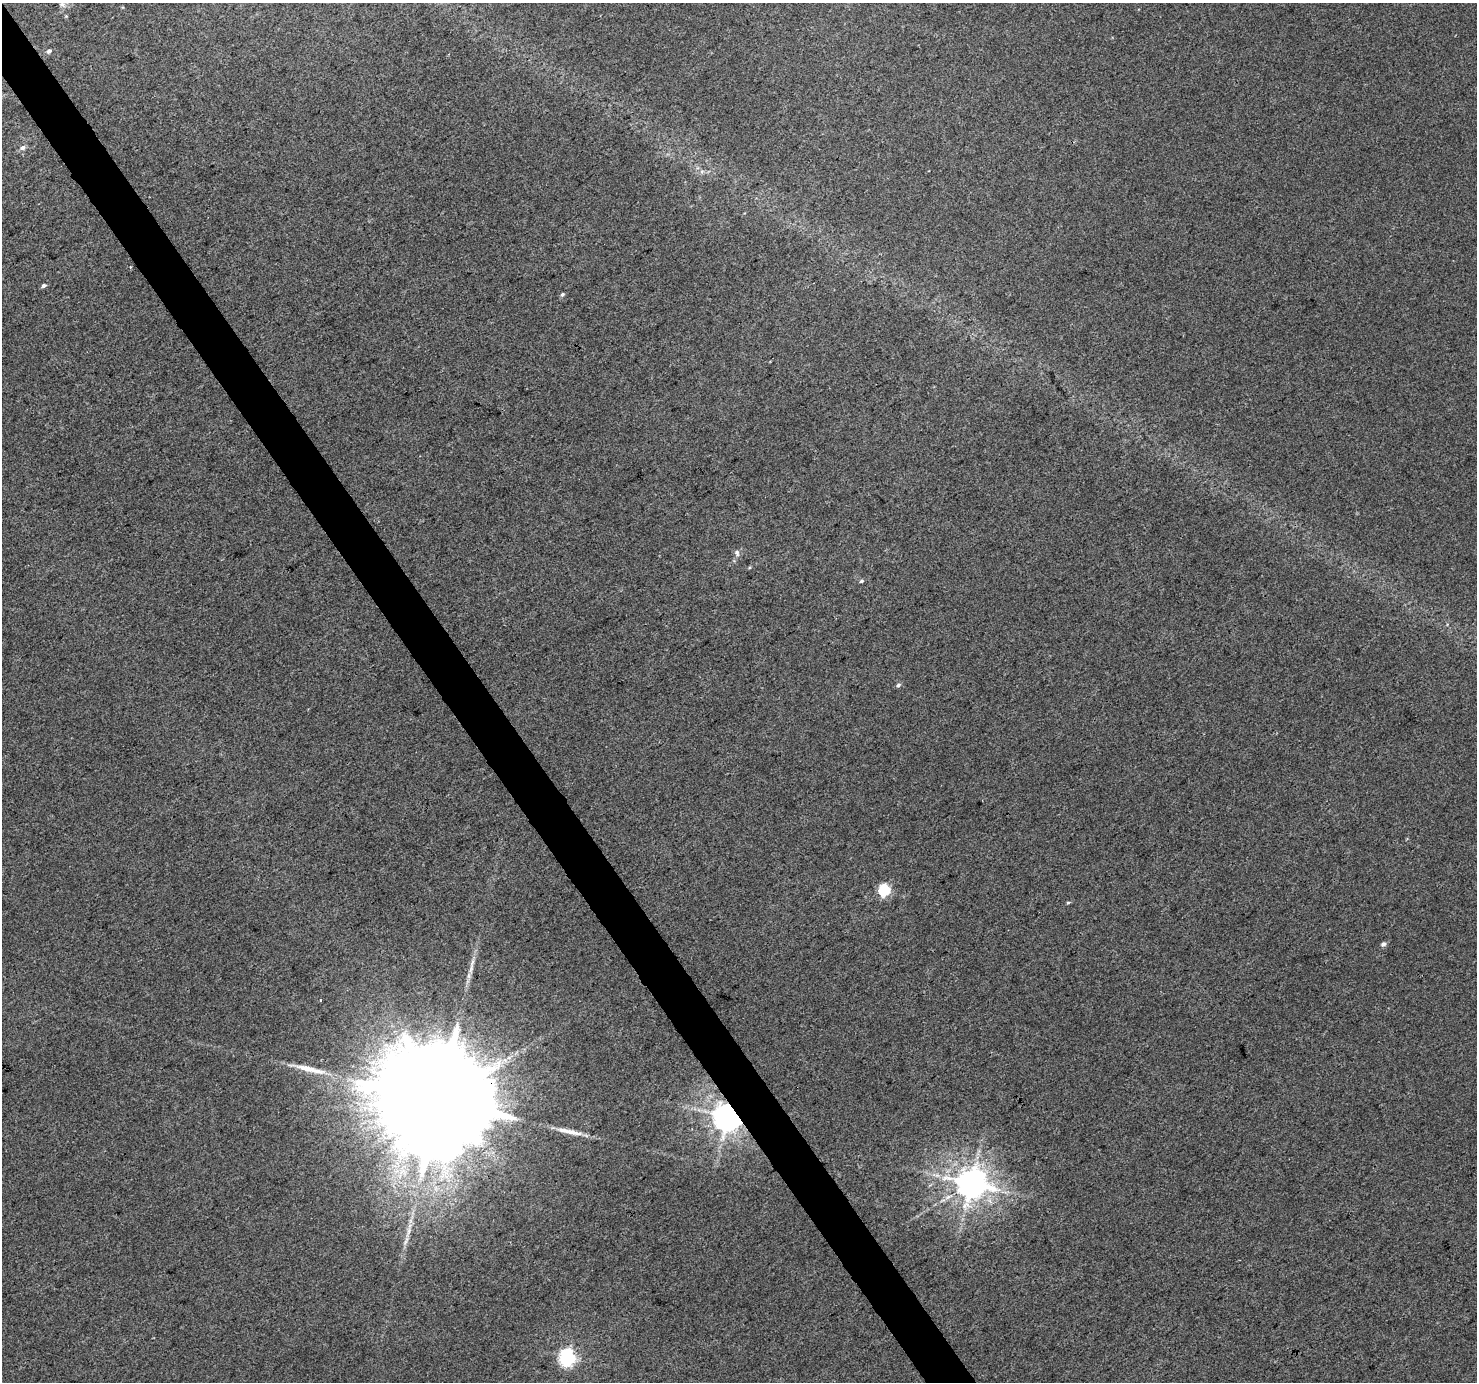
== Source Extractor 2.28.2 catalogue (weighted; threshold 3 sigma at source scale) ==
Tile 11 of 4 x 4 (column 3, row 3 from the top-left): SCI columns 2956-4430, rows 1564-2943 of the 5906 x 5822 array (HDU 1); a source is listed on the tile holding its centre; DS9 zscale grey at full resolution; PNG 1479 x 1384 px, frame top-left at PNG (2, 3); no overlay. Shown black and unused: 3% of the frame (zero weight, under 3 of 4 exposures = <1% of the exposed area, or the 3 px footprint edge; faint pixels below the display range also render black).
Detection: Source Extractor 2.28.2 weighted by HDU 2 'WHT'; one run over the whole footprint, this tile lists its part. Background 0.0157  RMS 0.0043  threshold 0.0192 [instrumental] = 3 sigma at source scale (4.5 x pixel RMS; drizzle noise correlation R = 1.50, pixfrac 1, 0.0396/0.0396 arcsec/px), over >= 5 px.
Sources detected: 23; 3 long thin detections or spike segments (spike, bleed or trail) — not listed; the other 20 listed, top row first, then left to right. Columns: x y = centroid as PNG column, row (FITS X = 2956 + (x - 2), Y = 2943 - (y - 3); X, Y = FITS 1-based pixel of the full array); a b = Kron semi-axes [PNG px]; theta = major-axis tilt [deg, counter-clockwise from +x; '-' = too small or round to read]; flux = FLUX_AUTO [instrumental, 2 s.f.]
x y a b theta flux
62 4 10 5 -39 1.4
66 16 4 4 - 0.43
49 51 7 5 43 1.3
22 148 8 7 - 1.5
130 267 4 3 - 0.43
44 286 6 4 32 0.98
562 295 6 5 - 0.75
737 553 9 6 -74 1.4
861 581 6 4 26 0.71
898 685 6 5 - 0.99
884 890 6 5 - 49
1068 902 5 3 - 0.54
1383 944 6 5 - 1.4
320 1000 3 3 - 0.88
439 1100 44 26 28 24000
727 1117 8 7 - 750
937 1175 7 6 - 1.4
971 1183 9 9 - 820
406 1241 15 4 66 1.9
567 1357 6 6 - 140
Overlapping masked pixels (flux is a lower limit): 2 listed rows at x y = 439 1100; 727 1117